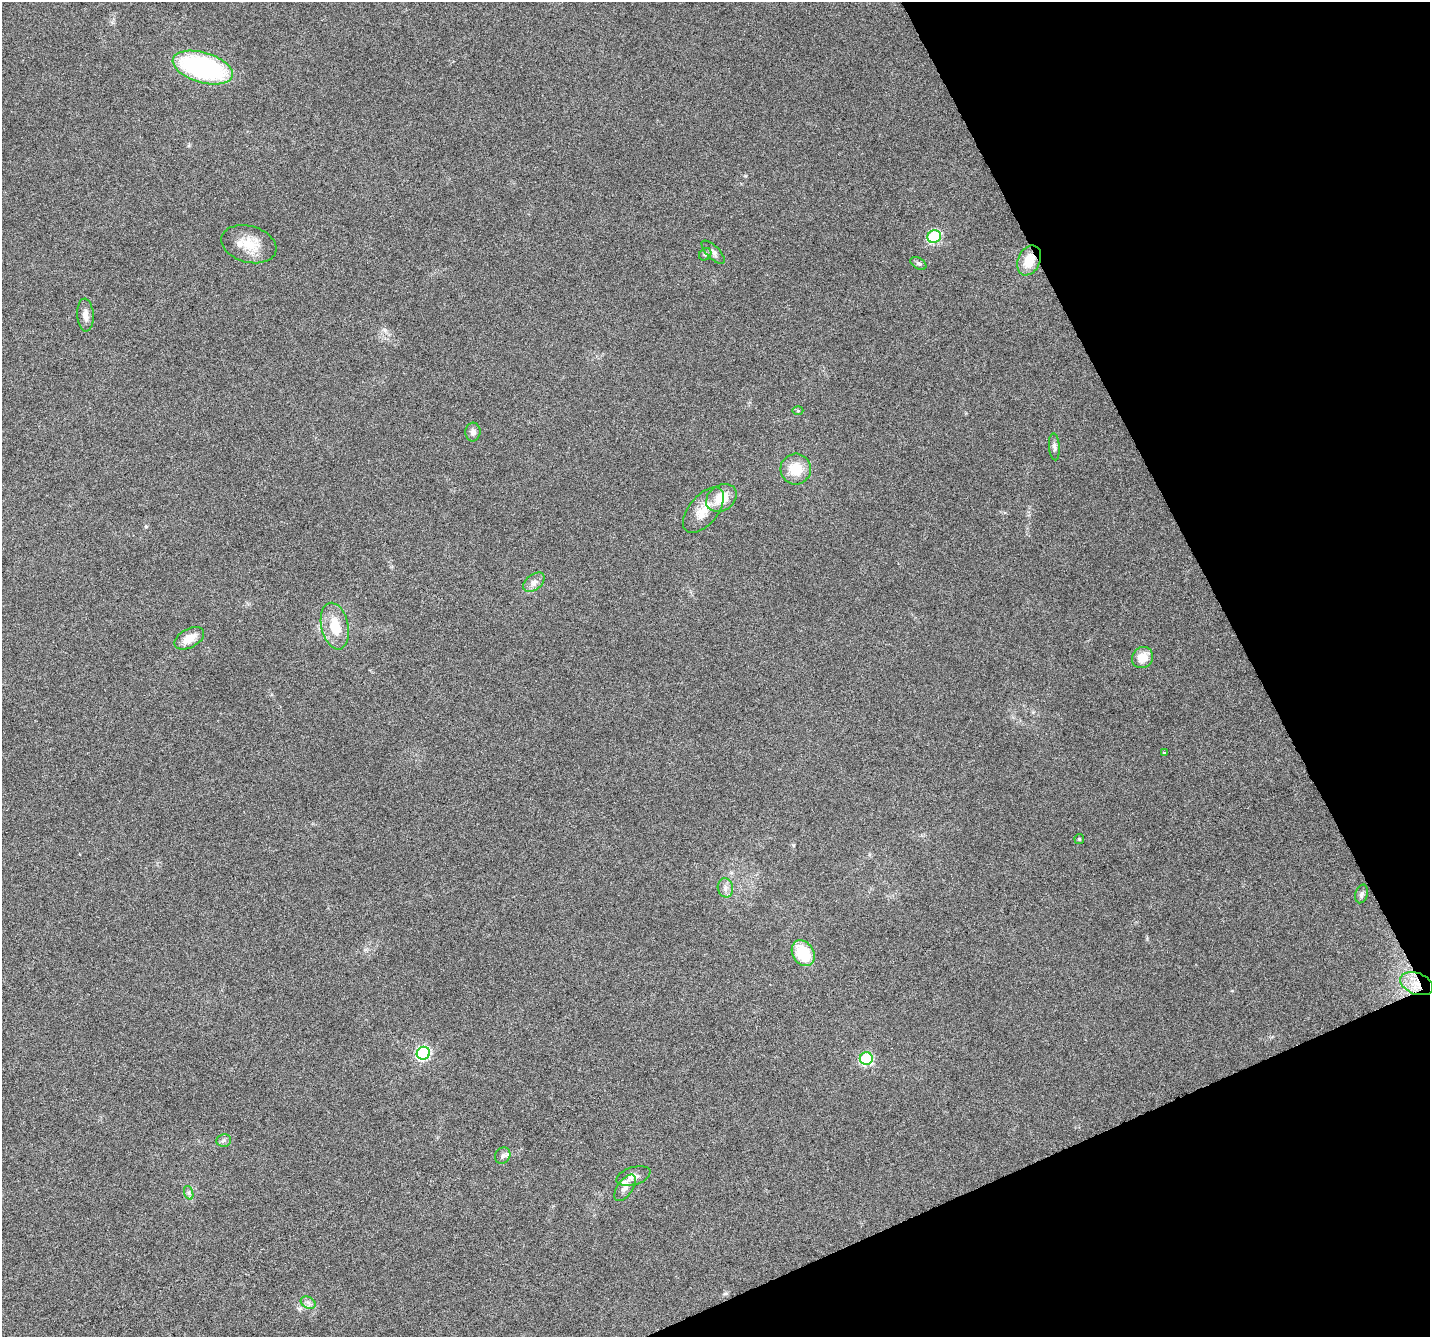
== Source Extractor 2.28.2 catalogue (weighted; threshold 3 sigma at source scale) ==
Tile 12 of 4 x 4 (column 4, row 3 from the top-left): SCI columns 4288-5715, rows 1489-2823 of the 5715 x 5588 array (HDU 1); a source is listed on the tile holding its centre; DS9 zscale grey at full resolution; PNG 1432 x 1339 px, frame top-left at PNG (2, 2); each listed source drawn as its Kron ellipse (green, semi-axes under 4 px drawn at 4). Shown black and unused: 21% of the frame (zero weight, under 4 of 8 exposures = <1% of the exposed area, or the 3 px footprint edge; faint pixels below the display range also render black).
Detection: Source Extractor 2.28.2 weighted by HDU 2 'WHT'; one run over the whole footprint, this tile lists its part. Background 0.0422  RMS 0.0029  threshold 0.0118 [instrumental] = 3 sigma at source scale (4.09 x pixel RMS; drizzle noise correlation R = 1.36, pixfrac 0.8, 0.0396/0.0396 arcsec/px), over >= 5 px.
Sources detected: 34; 2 inside a brighter listed object's ellipse — not listed separately; the other 32 listed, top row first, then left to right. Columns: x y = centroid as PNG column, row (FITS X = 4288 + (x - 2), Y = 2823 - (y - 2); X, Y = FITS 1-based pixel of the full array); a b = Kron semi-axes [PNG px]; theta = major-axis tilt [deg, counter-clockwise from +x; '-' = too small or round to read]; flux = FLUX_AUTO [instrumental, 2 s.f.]
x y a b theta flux
203 68 31 15 -17 42
934 237 7 6 - 26
249 244 28 18 -15 5.9
713 252 15 6 -45 1.1
705 254 7 5 45 0.53
1029 260 16 11 65 5
918 263 9 5 -34 0.63
85 315 16 8 -86 1.8
798 411 5 3 - 0.27
473 432 9 7 84 1.1
1054 447 13 5 -86 0.89
796 469 15 15 - 6
721 498 16 12 34 6.4
703 510 27 14 50 4.8
534 582 12 7 40 1.5
335 626 24 13 -77 6.6
189 638 16 9 29 3.4
1142 658 11 10 - 3.9
1164 753 4 4 - 0.2
1079 839 5 5 - 0.31
725 888 9 7 -79 1.3
1362 894 9 6 74 0.73
803 953 14 10 -57 9.3
1417 984 17 10 -21 4.3
423 1053 7 6 - 37
866 1059 6 6 - 26
224 1140 7 6 - 0.79
503 1155 8 7 - 0.87
633 1176 18 9 17 1.8
625 1188 15 7 55 1.6
189 1193 7 4 -72 0.55
308 1303 8 5 -29 0.88
Overlapping masked pixels (flux is a lower limit): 2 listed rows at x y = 1029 260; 1417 984
Unlisted compact peaks at least as high as the median listed source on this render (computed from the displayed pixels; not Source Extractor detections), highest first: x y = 146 527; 793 845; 299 1309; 745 176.